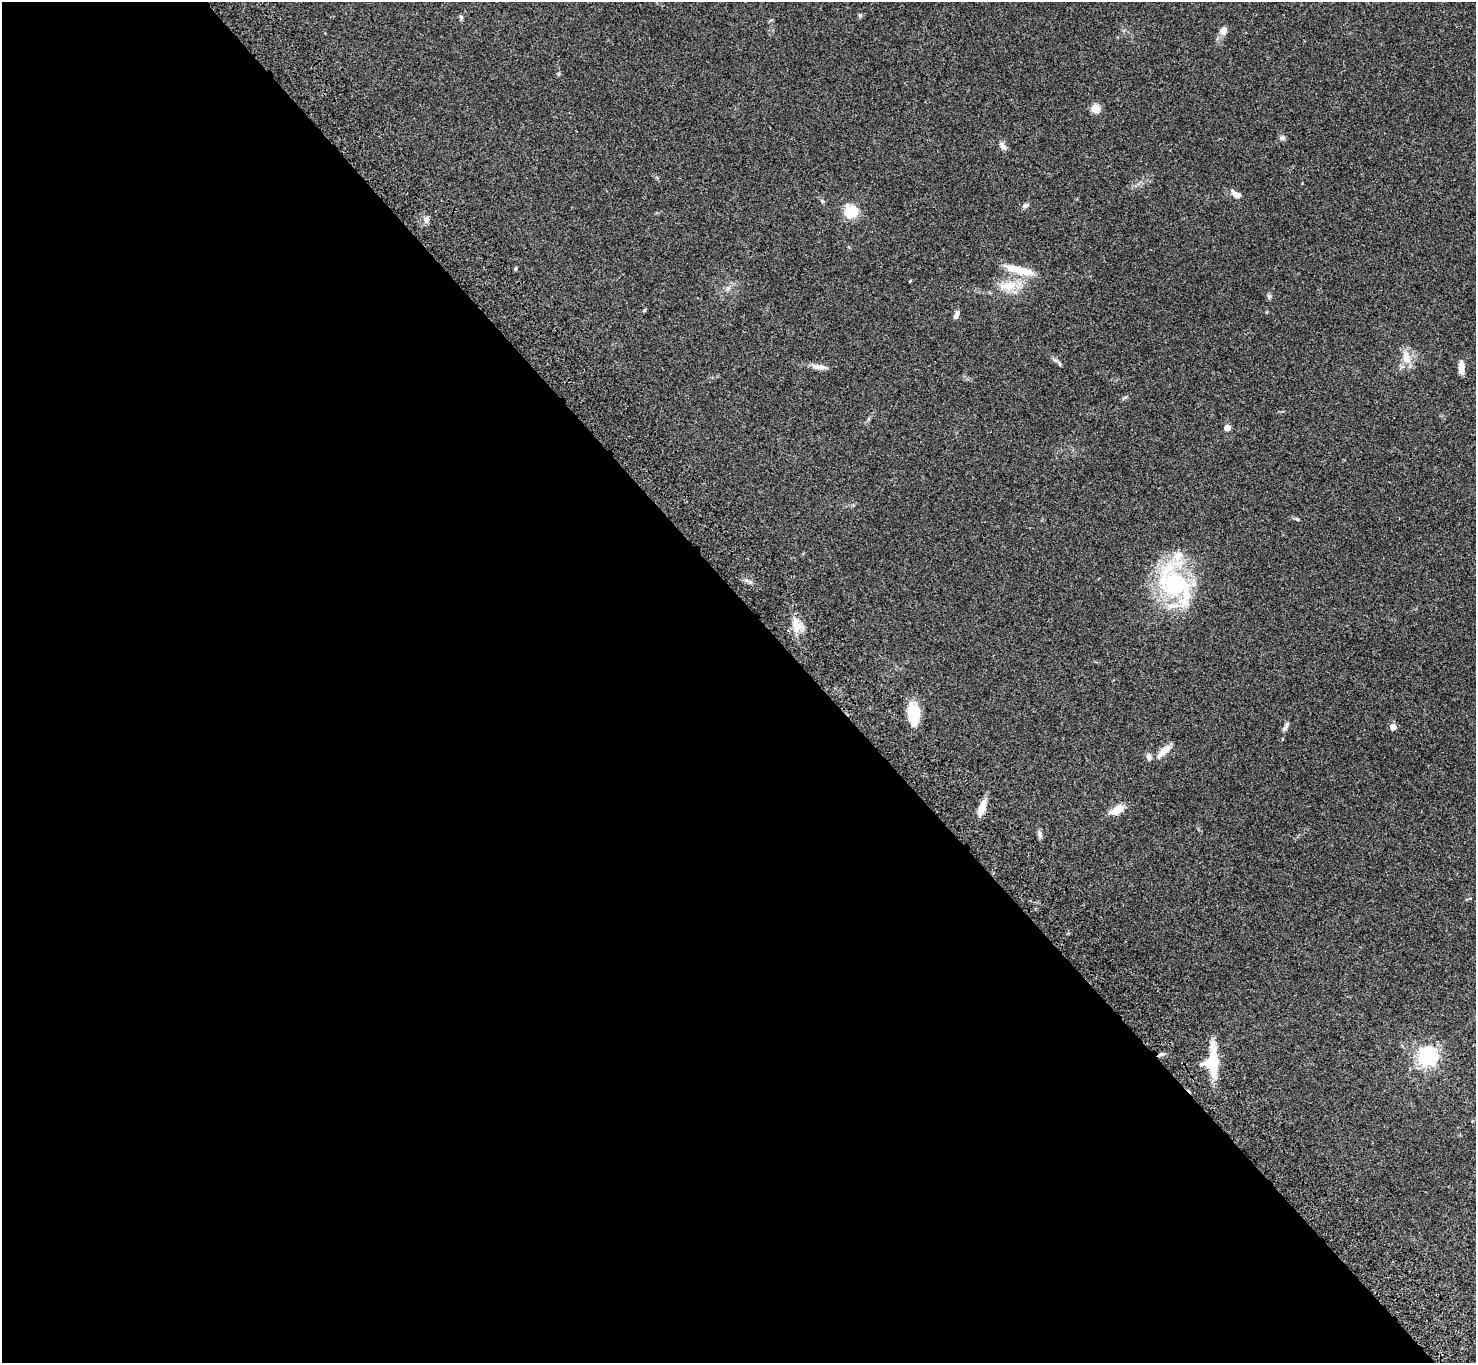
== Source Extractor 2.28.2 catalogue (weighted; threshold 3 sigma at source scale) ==
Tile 9 of 4 x 4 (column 1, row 3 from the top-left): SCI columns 102-1575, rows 1743-3103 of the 6096 x 6070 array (HDU 1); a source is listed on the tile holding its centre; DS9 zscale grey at full resolution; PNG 1478 x 1365 px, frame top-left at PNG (2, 2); no overlay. Shown black and unused: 55% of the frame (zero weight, under 3 of 4 exposures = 6% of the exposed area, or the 3 px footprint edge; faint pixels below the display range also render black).
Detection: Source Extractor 2.28.2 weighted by HDU 2 'WHT'; one run over the whole footprint, this tile lists its part. Background 0.0448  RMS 0.0054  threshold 0.0245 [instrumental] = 3 sigma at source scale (4.5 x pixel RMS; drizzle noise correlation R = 1.50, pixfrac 1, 0.05/0.05 arcsec/px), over >= 5 px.
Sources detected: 38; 4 inside a brighter listed object's ellipse — not listed separately; the other 34 listed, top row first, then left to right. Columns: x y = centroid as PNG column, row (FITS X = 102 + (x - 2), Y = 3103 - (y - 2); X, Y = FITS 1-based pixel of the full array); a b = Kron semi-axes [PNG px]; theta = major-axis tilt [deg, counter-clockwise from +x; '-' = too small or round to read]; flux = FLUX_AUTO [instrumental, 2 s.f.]
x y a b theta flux
860 15 5 5 - 0.83
461 17 7 4 -47 0.72
1223 30 11 9 66 2.8
1095 109 10 10 - 4
1282 138 7 6 - 1.2
1003 146 12 6 -54 2.1
1236 194 13 6 -34 3.3
1025 206 8 5 27 1.4
851 211 16 14 -16 11
426 220 9 6 -90 1.7
1019 270 36 8 -14 11
1008 286 22 13 12 9.9
1269 296 6 5 - 0.86
956 314 11 5 69 1.7
1406 358 20 11 -73 6
1059 364 7 4 -60 0.87
816 366 14 7 -8 2.7
1461 367 12 6 -89 4.9
1227 427 4 4 - 6.3
1297 519 5 4 - 0.65
750 582 6 5 - 1
1174 584 50 34 -53 54
796 629 18 9 66 5.4
913 714 21 11 -84 17
1393 727 5 4 - 5.9
1285 728 10 5 45 1.5
1164 751 21 7 45 4.9
1149 757 10 6 -72 1.6
982 807 20 7 72 5.9
1116 810 18 9 30 6.3
1040 834 11 6 -77 1.5
1161 1054 8 5 19 1.1
1427 1057 7 7 - 210
1212 1061 32 13 87 20
Overlapping masked pixels (flux is a lower limit): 1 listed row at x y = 1212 1061